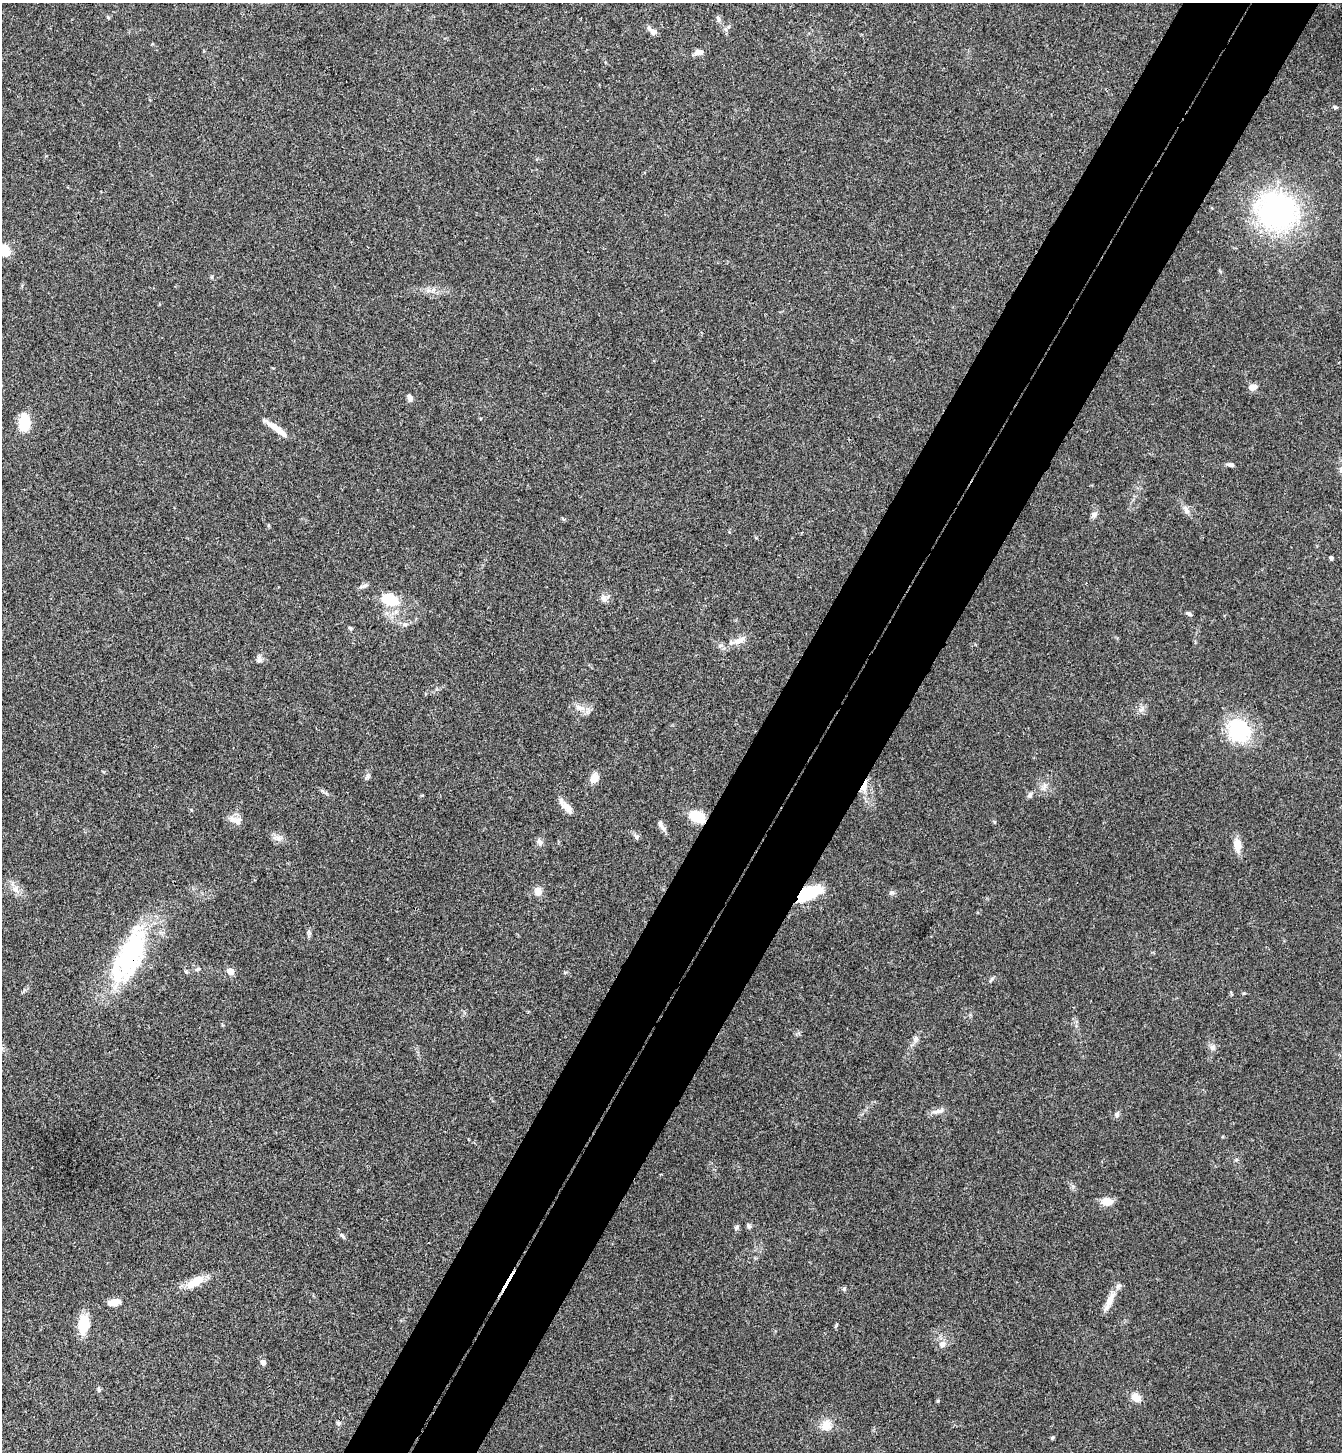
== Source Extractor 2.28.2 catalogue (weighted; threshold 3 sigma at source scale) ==
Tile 10 of 4 x 4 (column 2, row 3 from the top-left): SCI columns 1677-3016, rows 1485-2934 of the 5893 x 5870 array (HDU 1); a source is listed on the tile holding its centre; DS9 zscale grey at full resolution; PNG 1344 x 1454 px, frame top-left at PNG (2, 3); no overlay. Shown black and unused: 10% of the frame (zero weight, under 3 of 4 exposures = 6% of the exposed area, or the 3 px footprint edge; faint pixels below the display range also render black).
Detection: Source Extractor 2.28.2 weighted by HDU 2 'WHT'; one run over the whole footprint, this tile lists its part. Background 0.063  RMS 0.0054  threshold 0.0245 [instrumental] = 3 sigma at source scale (4.5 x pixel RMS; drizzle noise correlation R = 1.50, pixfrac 1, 0.05/0.05 arcsec/px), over >= 5 px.
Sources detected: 72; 1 inside a brighter object's white glare — not listed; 2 inside a brighter listed object's ellipse — not listed separately; the other 69 listed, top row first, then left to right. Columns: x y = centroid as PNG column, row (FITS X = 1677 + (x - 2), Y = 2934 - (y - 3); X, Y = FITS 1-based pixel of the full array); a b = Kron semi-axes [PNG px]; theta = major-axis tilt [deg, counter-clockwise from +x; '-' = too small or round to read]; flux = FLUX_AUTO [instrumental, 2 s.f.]
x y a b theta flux
718 19 11 5 -81 1.4
652 31 16 6 -50 2.7
698 52 11 7 1 3
1335 107 6 5 - 0.81
1277 211 41 35 -23 120
4 250 11 10 - 12
1253 387 10 7 11 3.3
410 398 7 5 -75 2.2
24 422 17 11 86 15
276 428 31 6 -36 7.5
1230 465 9 5 -11 1.4
1186 510 14 7 -62 2.7
1094 514 9 7 -2 1.9
1331 558 4 4 - 1.4
364 586 16 4 18 1.5
603 598 10 9 - 2.9
390 599 25 15 -21 16
1189 614 8 4 -29 1.1
405 624 7 6 - 1.4
350 628 5 4 - 0.86
740 640 18 9 21 5.1
259 659 10 7 -84 1.8
580 708 16 8 -19 4.4
1142 709 10 7 42 2.3
1239 730 30 26 -53 34
367 777 7 6 - 1.4
594 778 13 10 57 4.2
1044 786 11 6 64 2.5
864 787 17 7 79 5.8
1030 795 7 6 - 1.4
567 808 19 9 -43 4.3
697 817 16 9 -24 18
232 819 13 8 -63 3.4
661 825 18 5 -60 2.4
636 837 6 5 - 1.2
278 838 7 7 - 2.3
539 842 11 7 -73 2
1237 845 15 9 -84 6.4
16 889 14 9 -60 4.2
538 891 11 9 -79 3.9
809 893 24 10 22 32
891 893 8 5 7 1.2
130 955 73 30 70 75
198 969 7 4 26 1.1
230 971 5 5 - 9.6
186 972 6 4 -43 0.8
565 972 6 4 2 0.68
991 980 8 4 62 0.98
916 1039 10 7 61 2.3
1213 1048 9 8 - 2.1
938 1111 18 6 13 3.2
1117 1114 8 6 81 1.5
1236 1160 6 4 19 0.71
1107 1201 14 9 -3 5.6
749 1226 8 5 -28 1.1
736 1227 7 5 69 1.3
342 1236 10 5 -42 1.3
195 1282 23 10 35 11
844 1289 6 5 - 0.94
1109 1301 28 7 64 6.9
114 1302 11 7 8 7.5
83 1324 15 9 84 20
942 1344 8 8 - 3.4
263 1362 5 5 - 3.5
99 1389 7 5 -85 1
1136 1397 13 11 -36 4.6
338 1423 6 6 - 1.2
826 1425 14 14 - 6.5
1052 1438 5 4 - 0.66
Overlapping masked pixels (flux is a lower limit): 4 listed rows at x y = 864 787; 697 817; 809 893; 130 955
Isophote crosses this tile's border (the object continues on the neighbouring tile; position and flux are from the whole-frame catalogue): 1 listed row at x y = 4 250
Unlisted compact peaks at least as high as the median listed source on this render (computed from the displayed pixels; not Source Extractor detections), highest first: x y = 1244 993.